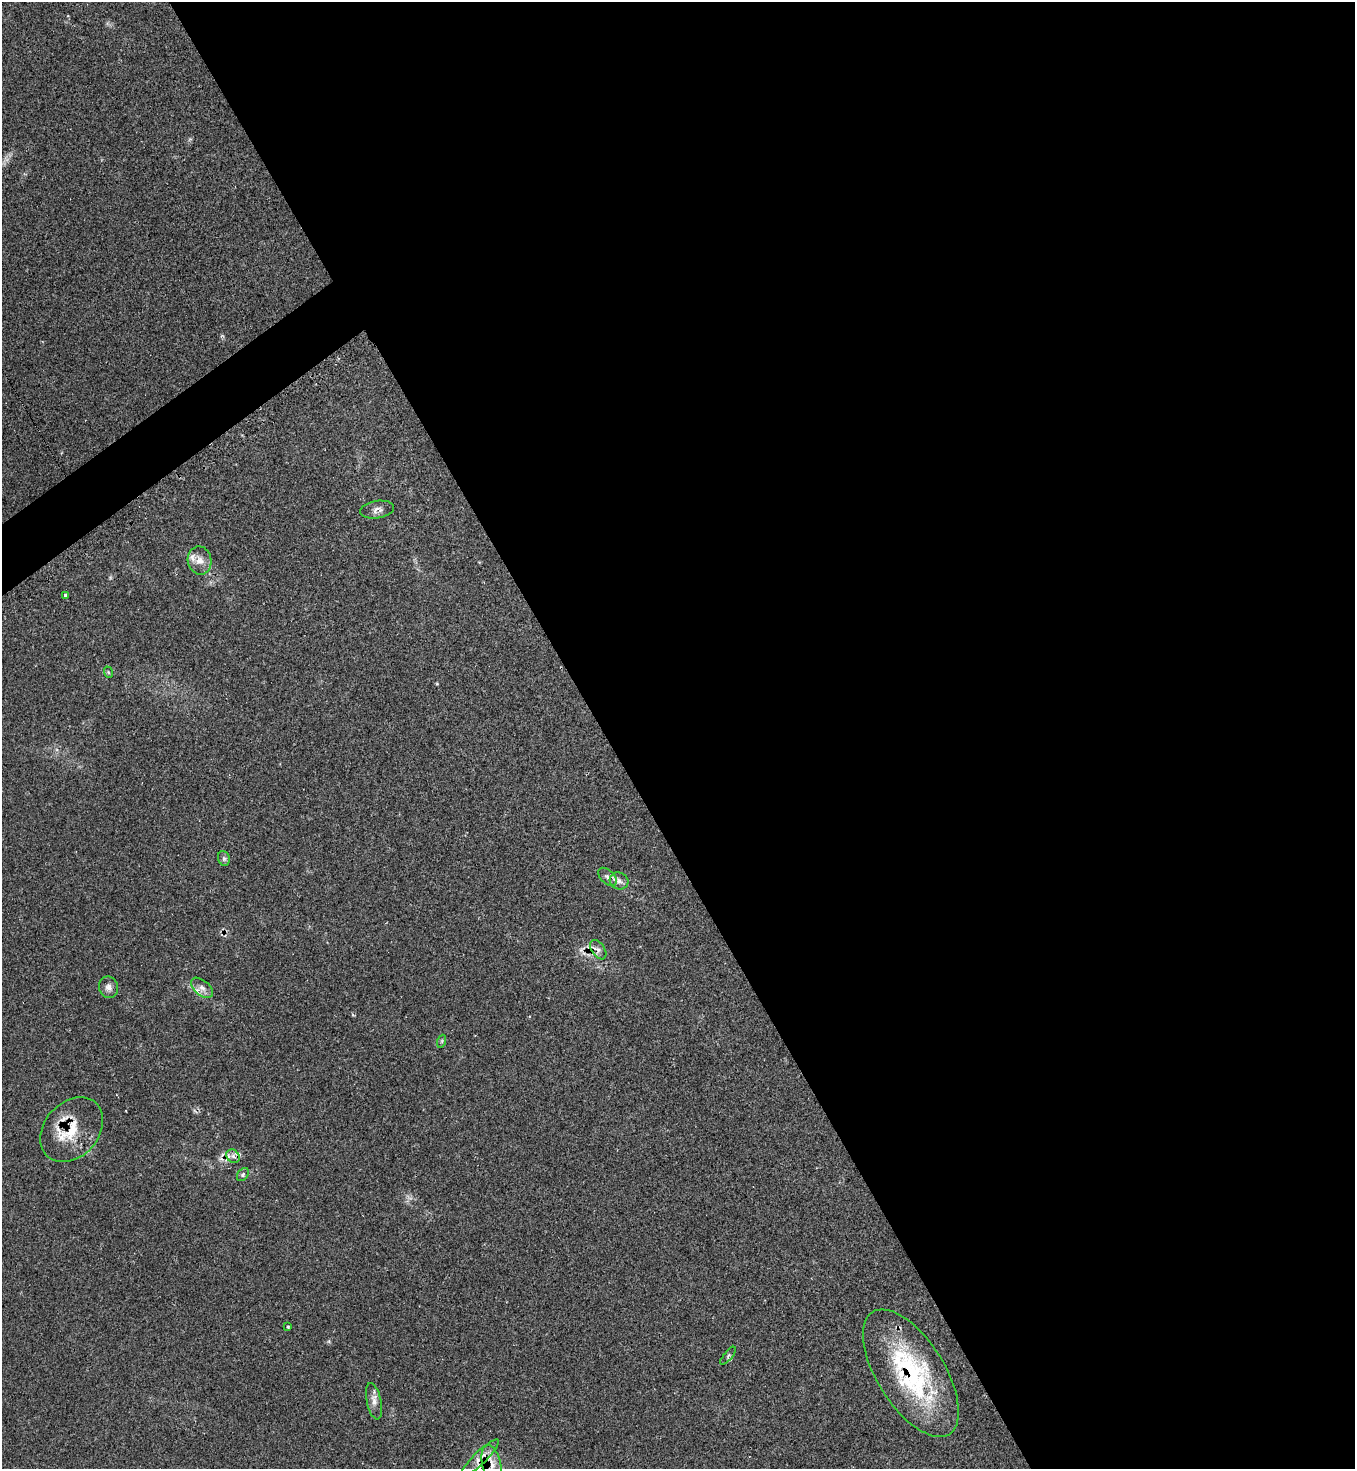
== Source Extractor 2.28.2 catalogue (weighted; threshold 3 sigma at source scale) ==
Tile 8 of 4 x 4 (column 4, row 2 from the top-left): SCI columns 4213-5565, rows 2953-4419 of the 5874 x 5886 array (HDU 1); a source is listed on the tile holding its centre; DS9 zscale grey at full resolution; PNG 1357 x 1471 px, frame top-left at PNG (2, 2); each listed source drawn as its Kron ellipse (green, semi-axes under 4 px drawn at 4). Shown black and unused: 57% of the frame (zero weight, under 2 of 3 exposures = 1% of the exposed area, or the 3 px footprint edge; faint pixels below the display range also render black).
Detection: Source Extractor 2.28.2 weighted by HDU 2 'WHT'; one run over the whole footprint, this tile lists its part. Background 0.0689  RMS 0.0065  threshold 0.0294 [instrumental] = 3 sigma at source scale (4.5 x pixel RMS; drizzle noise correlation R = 1.50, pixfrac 1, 0.05/0.05 arcsec/px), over >= 5 px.
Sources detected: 25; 4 cosmic-ray / hot-pixel residue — neither listed nor drawn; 1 inside a brighter listed object's ellipse — not listed separately; the other 20 listed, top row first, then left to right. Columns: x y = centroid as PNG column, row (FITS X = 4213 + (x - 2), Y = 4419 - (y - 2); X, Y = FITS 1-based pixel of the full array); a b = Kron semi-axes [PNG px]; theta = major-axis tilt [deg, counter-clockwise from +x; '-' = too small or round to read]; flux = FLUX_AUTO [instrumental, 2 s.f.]
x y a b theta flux
377 510 17 8 8 3.4
200 560 14 12 -79 5.9
65 595 3 3 - 3.1
108 672 6 3 -71 0.66
224 858 7 5 -70 1.4
608 877 11 6 -45 2.5
619 881 9 8 - 2.8
598 950 11 6 -55 2.6
108 987 11 9 -70 3.3
202 988 13 7 -41 3.7
442 1041 6 4 72 1
72 1130 36 27 49 24
233 1156 7 6 - 2
243 1175 7 5 53 1.5
288 1327 3 2 - 0.79
728 1356 11 4 50 1.3
911 1373 72 33 -58 88
374 1401 19 7 -78 4.1
480 1458 25 6 44 5.8
492 1464 19 9 -76 9.1
Overlapping masked pixels (flux is a lower limit): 5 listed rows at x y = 598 950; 72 1130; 911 1373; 480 1458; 492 1464